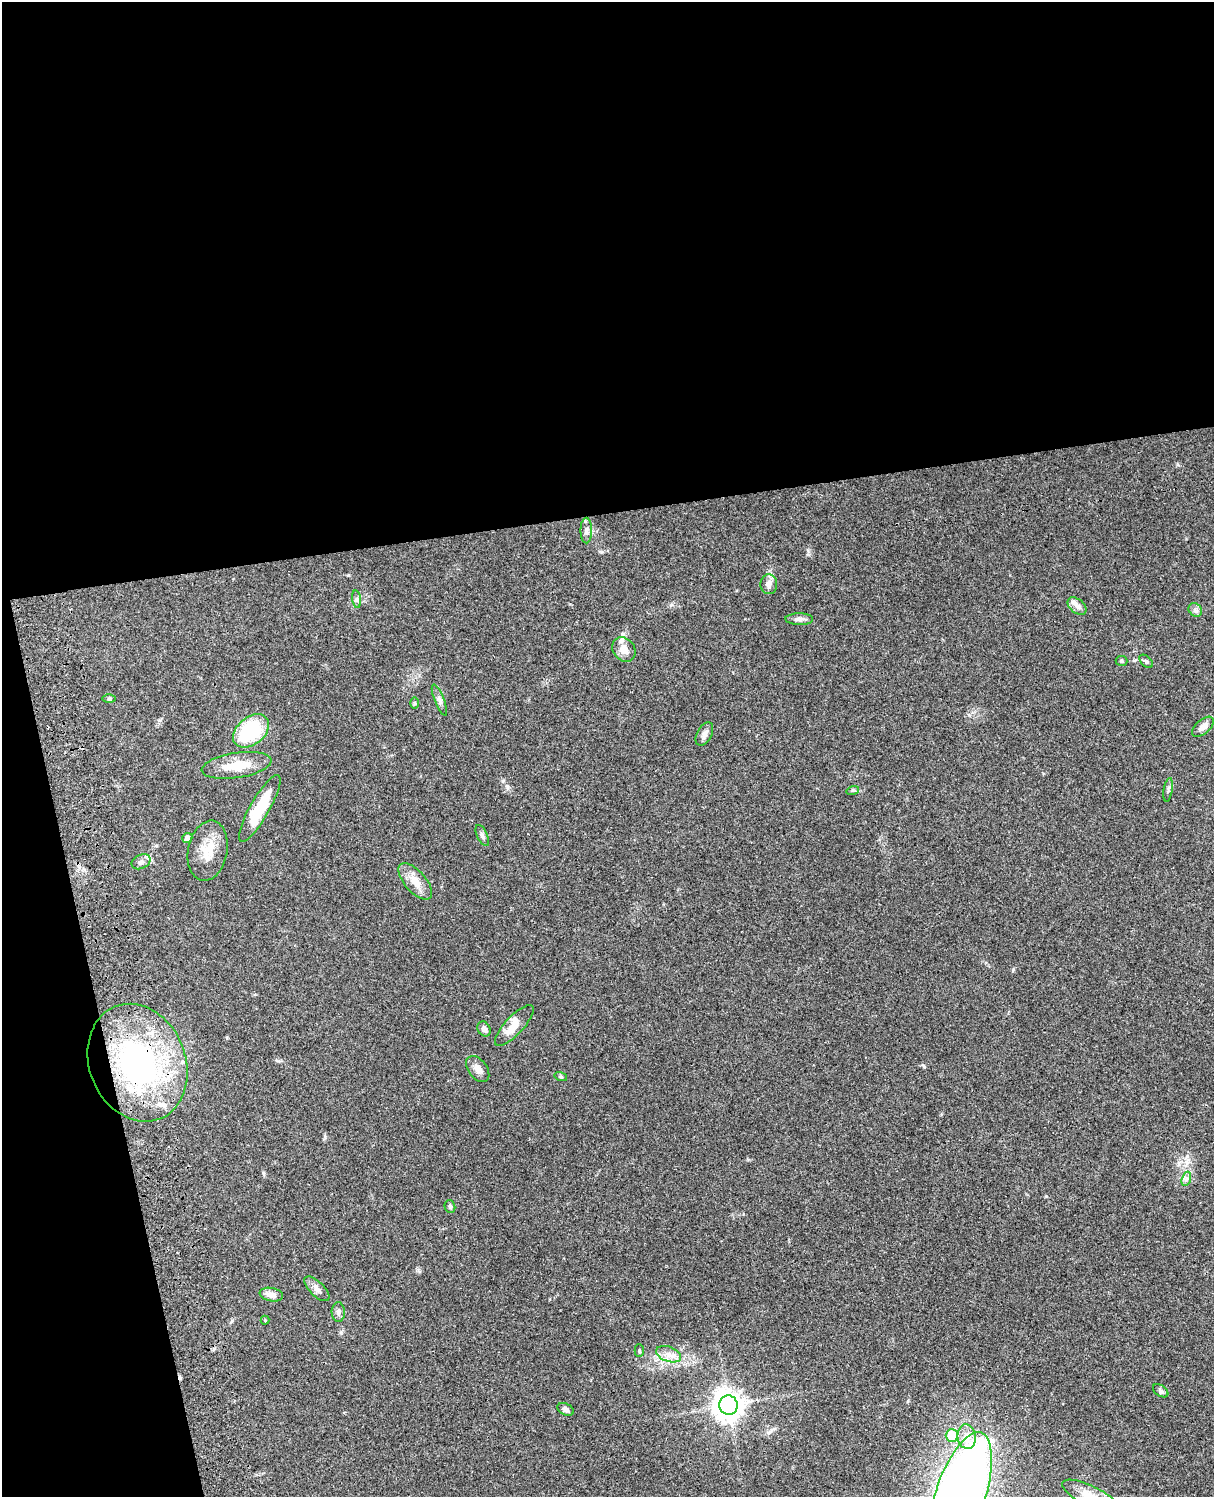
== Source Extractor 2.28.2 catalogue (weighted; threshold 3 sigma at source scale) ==
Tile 1 of 4 x 3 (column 1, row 1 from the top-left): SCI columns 121-1332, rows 3269-4763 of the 5087 x 4927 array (HDU 1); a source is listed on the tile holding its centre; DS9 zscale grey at full resolution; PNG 1216 x 1499 px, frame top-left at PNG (2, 2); each listed source drawn as its Kron ellipse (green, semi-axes under 4 px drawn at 4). Shown black and unused: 39% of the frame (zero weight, under 3 of 4 exposures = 6% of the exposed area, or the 3 px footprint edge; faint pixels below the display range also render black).
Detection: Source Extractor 2.28.2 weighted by HDU 2 'WHT'; one run over the whole footprint, this tile lists its part. Background 0.0768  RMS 0.0057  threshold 0.0259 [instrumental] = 3 sigma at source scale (4.5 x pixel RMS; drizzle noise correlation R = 1.50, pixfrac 1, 0.05/0.05 arcsec/px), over >= 5 px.
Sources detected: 50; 1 cosmic-ray / hot-pixel residue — neither listed nor drawn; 5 inside a brighter listed object's ellipse — not listed separately; the other 44 listed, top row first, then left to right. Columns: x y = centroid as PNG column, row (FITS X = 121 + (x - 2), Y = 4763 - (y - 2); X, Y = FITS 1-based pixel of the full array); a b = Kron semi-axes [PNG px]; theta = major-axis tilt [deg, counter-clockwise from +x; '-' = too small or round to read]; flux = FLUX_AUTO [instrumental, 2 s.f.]
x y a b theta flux
586 530 13 5 90 2.3
769 584 10 8 -83 3.1
357 599 9 4 -82 1.2
1077 606 11 7 -39 2.5
1195 610 7 6 - 1.5
799 619 14 6 -1 2.4
624 649 13 10 -53 4.8
1121 661 6 5 - 0.83
1146 661 8 5 -44 1.1
109 699 6 4 1 0.8
439 700 16 4 -68 2
415 703 6 4 -89 0.79
1203 727 13 7 41 4
251 731 20 13 39 35
704 734 12 7 61 2.5
237 765 35 12 9 14
853 790 6 4 17 0.88
1168 790 12 4 81 1.4
260 808 38 9 60 19
482 835 11 5 -65 1.7
187 838 5 5 - 1.7
208 851 30 19 79 12
141 862 10 7 25 2.1
415 881 22 10 -49 7.1
514 1026 27 9 47 8
484 1029 8 6 -61 2.5
137 1063 60 48 -68 130
478 1069 15 9 -53 3.8
561 1077 6 4 -18 0.8
1186 1179 7 4 71 1.6
450 1207 7 5 -75 1.1
317 1289 16 7 -44 2.9
271 1295 12 6 -12 3.3
338 1312 10 6 -89 1.9
265 1320 4 4 - 0.5
639 1351 6 4 -88 0.87
669 1354 13 7 -20 4.1
1161 1391 8 5 -35 1.4
728 1405 9 9 - 670
566 1409 8 5 -26 1.7
952 1435 6 6 - 18
967 1437 12 9 -82 6.9
961 1494 64 25 72 570
1090 1496 31 10 -26 11
Overlapping masked pixels (flux is a lower limit): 1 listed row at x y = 137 1063
Isophote crosses this tile's border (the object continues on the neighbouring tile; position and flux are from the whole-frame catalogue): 2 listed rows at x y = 961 1494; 1090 1496
Unlisted compact peaks at least as high as the median listed source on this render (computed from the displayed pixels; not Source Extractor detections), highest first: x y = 924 1067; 1013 969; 263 1173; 325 1137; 507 786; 348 575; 1046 1196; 671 605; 278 1061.